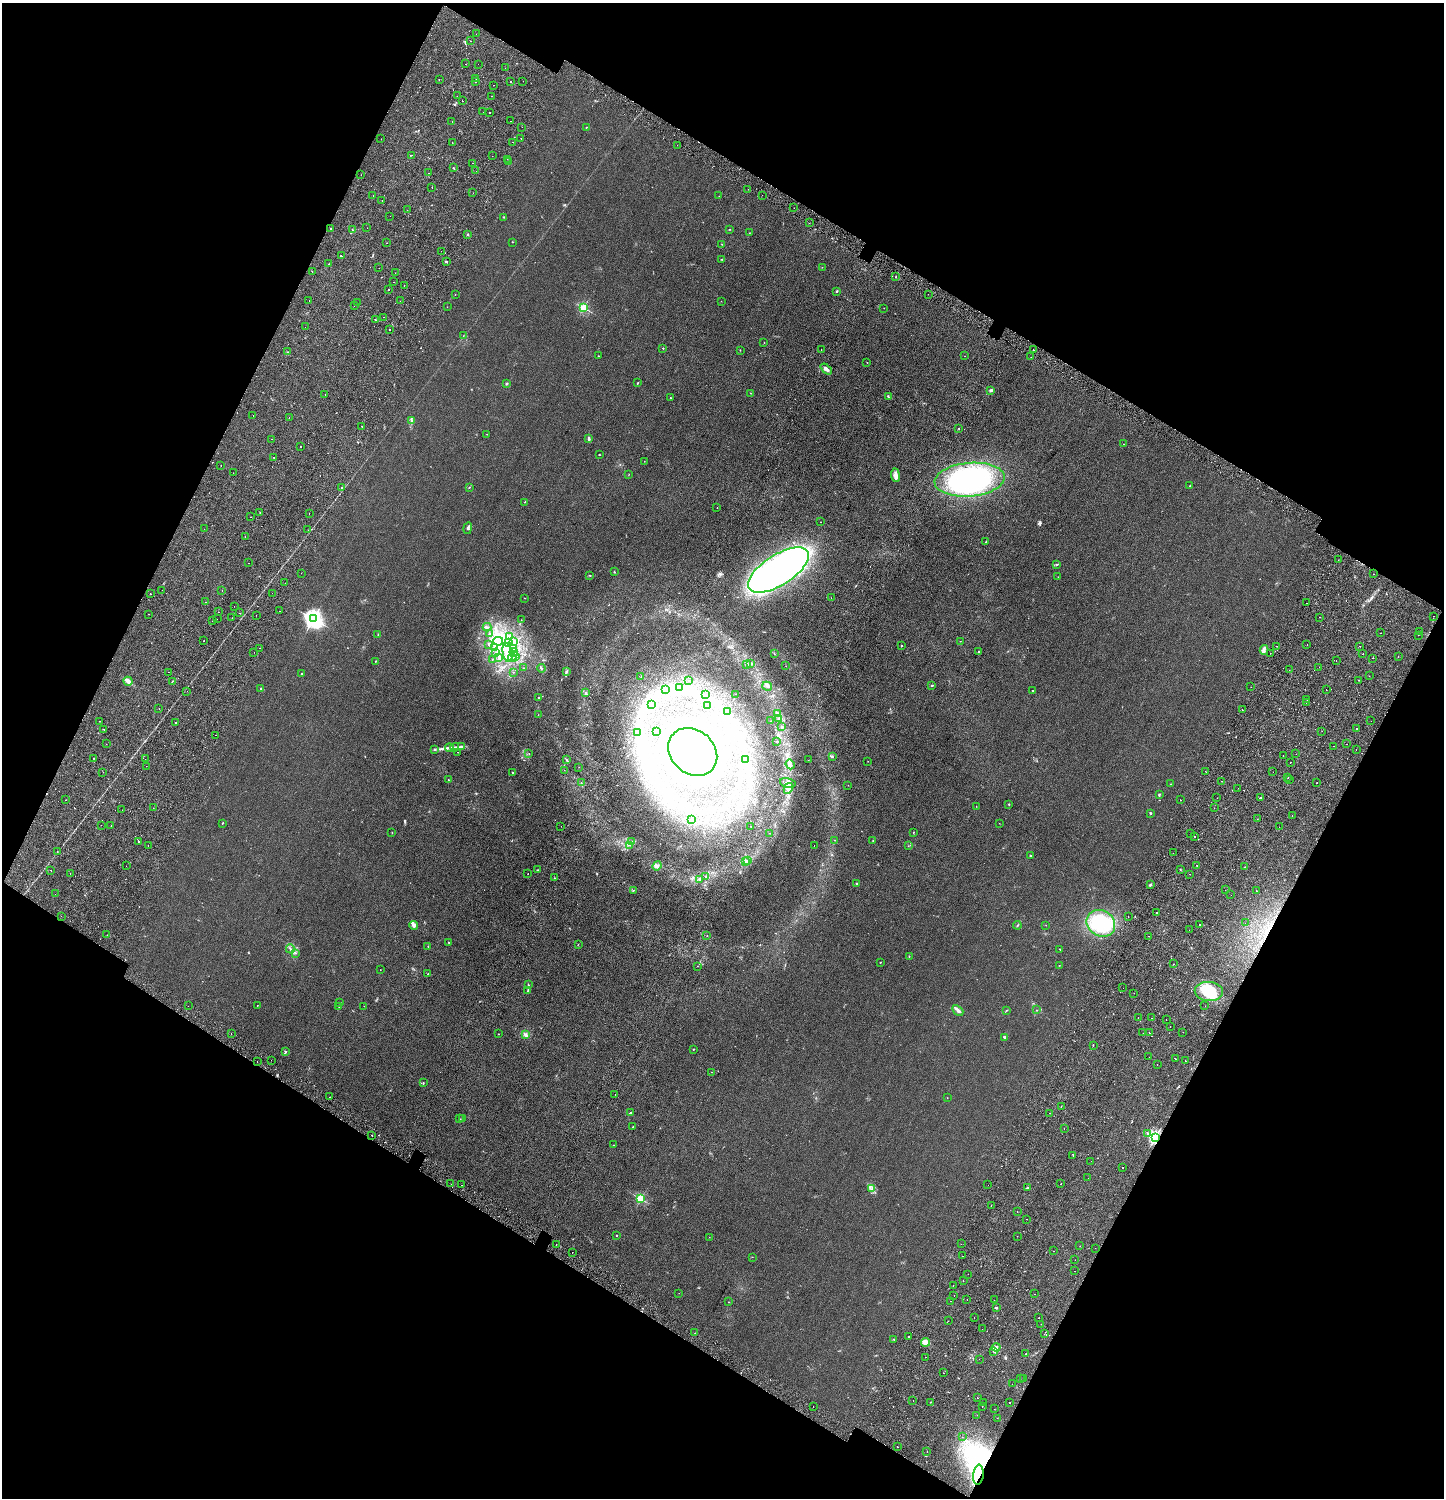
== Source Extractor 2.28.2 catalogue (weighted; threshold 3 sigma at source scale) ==
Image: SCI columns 382-6147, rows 94-6076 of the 6395 x 6169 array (HDU 1 of 3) = the unmasked area's bounding box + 8 px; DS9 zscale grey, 4 x 4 block average (1 PNG px = mean of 4 x 4 image px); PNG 1446 x 1500 px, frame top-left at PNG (2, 3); each listed source drawn as its Kron ellipse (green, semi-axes under 4 px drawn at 4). Shown black and unused: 46% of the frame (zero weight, under 2 of 4 exposures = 4% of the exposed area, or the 3 px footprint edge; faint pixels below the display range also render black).
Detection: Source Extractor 2.28.2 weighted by HDU 2 'WHT'. Background 0.0898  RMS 0.0089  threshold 0.0401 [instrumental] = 3 sigma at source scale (4.5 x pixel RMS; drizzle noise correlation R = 1.50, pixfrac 1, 0.05/0.05 arcsec/px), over >= 5 px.
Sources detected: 609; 4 too faint to see at this stretch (4 x 4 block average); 21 inside a brighter object's white glare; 55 cosmic-ray / hot-pixel residue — neither listed nor drawn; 9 coinciding with a brighter row at this scale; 7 inside a brighter listed object's ellipse — not listed separately; of the other 513, all 500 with FLUX_AUTO >= 0.746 (the completeness limit of this list) listed and drawn (13 fainter detections not listed), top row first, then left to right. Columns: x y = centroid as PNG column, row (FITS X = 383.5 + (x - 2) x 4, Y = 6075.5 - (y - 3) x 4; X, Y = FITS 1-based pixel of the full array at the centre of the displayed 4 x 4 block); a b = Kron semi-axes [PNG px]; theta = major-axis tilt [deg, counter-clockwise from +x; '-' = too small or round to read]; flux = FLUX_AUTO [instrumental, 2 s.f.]
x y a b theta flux
476 34 2 2 - 1.2
470 41 2 2 - 2
465 64 2 2 - 2.9
478 64 2 2 - 1.5
505 68 2 2 - 2.3
439 79 2 2 - 1.6
476 79 2 2 - 0.83
510 81 2 2 - 2.3
523 81 2 2 - 0.82
475 82 2 2 - 2.6
494 85 2 2 - 0.99
457 96 2 2 - 1.2
492 96 2 2 - 1.1
462 101 2 2 - 3.1
483 112 2 2 - 1
489 112 2 2 - 4.8
510 121 2 2 - 6.5
452 122 2 2 - 1.2
522 127 2 2 - 1.5
586 127 2 2 - 2.1
521 138 2 2 - 3.3
381 139 2 2 - 1.3
452 142 2 2 - 1.9
513 142 2 2 - 2.3
677 145 2 2 - 1.4
411 155 2 2 - 13
492 156 2 2 - 0.86
507 159 2 2 - 1.5
509 162 2 2 - 10
473 163 2 2 - 2.2
453 168 2 2 - 4.5
476 171 2 2 - 0.99
428 173 2 2 - 1.4
361 175 2 2 - 2.8
432 187 2 2 - 1.6
748 189 2 2 - 6.3
473 193 2 2 - 1.4
762 195 2 2 - 0.92
373 196 2 2 - 1.3
719 196 2 2 - 0.99
382 201 2 2 - 1.2
794 208 2 2 - 1.1
407 210 2 2 - 0.92
390 216 2 2 - 1.4
503 217 3 2 - 2
809 223 2 2 - 0.8
367 228 2 2 - 0.94
330 229 2 2 - 14
730 229 2 2 - 1.7
352 230 2 2 - 1.5
749 233 2 2 - 0.99
467 234 2 2 - 3.6
512 242 2 2 - 1.5
387 243 2 2 - 1.8
722 244 2 2 - 1.2
441 251 2 2 - 1.8
341 256 2 2 - 3.7
721 259 3 2 - 1.6
446 262 2 2 - 3.6
329 264 2 2 - 1.3
822 267 2 2 - 0.9
379 268 2 2 - 0.93
312 272 2 2 - 4.1
395 273 2 2 - 0.79
896 277 2 2 - 3.2
394 282 2 2 - 0.85
404 286 2 2 - 1.1
388 290 2 2 - 1.3
837 291 3 2 - 4.2
928 294 2 2 - 2.1
455 295 2 2 - 1.1
309 301 2 2 - 1.2
400 301 2 2 - 4.1
721 301 2 2 - 0.82
357 303 2 2 - 1.7
354 306 2 2 - 0.94
447 307 2 2 - 0.86
584 308 2 2 - 460
884 308 2 2 - 0.96
383 317 2 2 - 1.6
376 320 2 2 - 1.5
305 327 2 2 - 0.98
389 329 2 2 - 4.4
463 336 2 2 - 1
764 342 2 2 - 1.8
663 348 2 2 - 3.6
821 349 2 2 - 1.2
740 350 2 2 - 1.5
1033 350 2 2 - 2.1
288 352 2 2 - 4.2
599 356 2 2 - 1.8
965 356 2 2 - 1.1
1031 357 2 2 - 2.5
867 362 2 2 - 2
826 369 6 3 -41 17
507 383 2 2 - 6.5
637 383 2 2 - 3.1
991 390 2 2 - 53
750 393 2 2 - 1.3
325 394 2 2 - 1.4
888 397 4 2 - 3.1
670 398 2 2 - 6.2
253 416 2 2 - 1.2
289 417 2 2 - 1.1
412 421 2 2 - 3.8
362 426 2 2 - 2.3
959 429 2 2 - 2.3
487 434 2 2 - 0.9
589 438 4 2 - 9.9
271 439 2 2 - 1.1
1124 444 2 2 - 1.1
301 446 2 2 - 1.8
599 455 2 2 - 2.2
274 457 2 2 - 3.3
644 461 2 2 - 1.2
221 466 2 2 - 4.4
233 473 2 2 - 2.1
629 475 2 2 - 0.91
895 475 7 4 -82 26
970 480 35 17 5 710
1190 486 2 2 - 2.2
342 487 2 2 - 2.5
469 487 2 2 - 1.6
524 502 2 2 - 1.3
717 508 2 2 - 1.6
260 513 2 2 - 1
309 513 2 2 - 2
250 517 2 2 - 1.7
820 522 2 2 - 0.89
468 528 6 2 80 9.4
204 529 2 2 - 2.9
308 530 2 2 - 2.2
245 537 2 2 - 1.8
986 542 2 2 - 3.4
1338 560 2 2 - 2.7
249 563 2 2 - 2.9
1057 564 3 2 - 3.8
778 570 35 15 33 1700
614 572 2 2 - 10
301 573 2 2 - 3.5
1374 574 2 2 - 0.96
590 575 2 2 - 2.2
1058 577 2 2 - 1.1
285 583 2 2 - 1.2
162 590 2 2 - 6.5
222 591 2 2 - 4.3
272 593 2 2 - 9
150 594 2 2 - 1.8
525 598 2 2 - 1.2
831 598 2 2 - 0.99
206 602 2 2 - 2.9
1306 603 2 2 - 1.4
234 606 2 2 - 1.8
280 611 2 2 - 2.7
218 612 2 2 - 1.6
240 613 2 2 - 8.7
149 614 2 2 - 2.7
256 615 2 2 - 1.1
1434 616 2 2 - 2.1
1320 617 2 2 - 2.1
232 618 2 2 - 0.85
217 619 2 2 - 0.84
313 619 3 3 - 2500
521 620 2 2 - 1.7
212 621 2 2 - 0.84
487 627 4 2 - 7.9
1419 631 2 2 - 0.95
1380 633 2 2 - 2.1
489 634 2 2 - 2.2
378 635 2 2 - 1.9
1418 635 2 2 - 1
509 636 4 2 - 5.1
204 641 2 2 - 1.5
498 641 5 4 - 18
513 641 3 2 - 2.7
960 641 2 2 - 1.1
509 643 2 2 - 1.8
489 644 2 2 - 9
1307 644 2 2 - 1
901 646 2 2 - 2.3
1277 646 2 2 - 6.2
1360 646 2 2 - 2.4
260 648 2 2 - 1.2
495 648 2 2 - 4.3
513 648 3 3 - 9.1
1264 650 5 2 - 8.7
254 652 2 2 - 3
514 652 4 2 - 6.7
978 652 2 2 - 4.1
496 653 2 2 - 1.8
508 653 9 5 -80 38
1270 653 2 2 - 1.5
774 654 2 2 - 1.1
1363 654 2 2 - 2
515 656 3 2 - 5.4
1398 657 2 2 - 2.4
498 658 4 2 - 4.3
512 658 4 2 - 5.7
1372 658 2 2 - 1.3
492 659 2 2 - 1.8
1336 660 2 2 - 14
375 661 2 2 - 1.8
751 663 3 2 - 3.7
746 664 2 2 - 3.7
786 666 2 2 - 0.75
1319 667 2 2 - 0.87
523 668 2 2 - 0.93
541 668 4 2 - 5.2
1289 670 2 2 - 0.77
168 672 2 2 - 0.81
513 672 2 2 - 0.92
566 672 3 2 - 4.6
301 674 2 2 - 3.5
1369 676 2 2 - 0.92
641 677 2 2 - 2.6
689 680 2 2 - 1.5
1358 680 2 2 - 0.9
128 681 4 3 - 25
173 681 2 2 - 2.3
767 686 5 2 - 7.3
932 686 3 2 - 3
679 687 2 2 - 1.1
1251 687 2 2 - 1.1
260 689 2 2 - 4.7
665 690 2 2 - 1.5
1326 690 2 2 - 1
187 691 2 2 - 1.7
1033 691 2 2 - 4.5
586 692 2 2 - 2.2
735 694 2 2 - 1.6
705 695 2 2 - 1.4
539 698 2 2 - 3
1307 700 2 2 - 2
1306 702 2 2 - 0.79
651 704 2 2 - 1.3
708 706 2 2 - 0.8
159 709 2 2 - 0.82
1242 709 2 2 - 2.9
728 711 3 2 - 3.1
778 714 3 2 - 4.2
538 715 2 2 - 1.2
778 719 3 2 - 5.2
100 721 2 2 - 2.8
770 721 2 2 - 1.1
1371 721 2 2 - 1.1
176 723 2 2 - 11
782 727 3 2 - 3.7
1356 728 2 2 - 3.9
104 729 2 2 - 2.1
1322 731 2 2 - 1.2
656 732 2 2 - 1.3
637 733 2 2 - 2.1
215 735 2 2 - 1.6
776 741 2 2 - 1.2
106 744 2 2 - 1.5
1346 744 2 2 - 2.3
461 746 3 2 - 4
1334 746 2 2 - 1.6
455 747 4 2 - 8.1
449 748 4 2 - 8.7
434 749 2 2 - 2.3
1356 750 2 2 - 2.5
458 752 2 2 - 2
693 752 27 22 -42 2100
529 753 2 2 - 1.8
1296 754 2 2 - 1.2
1283 755 2 2 - 1
833 757 2 2 - 2.7
93 758 2 2 - 4.8
145 759 2 2 - 2
746 759 2 2 - 2.6
567 760 2 2 - 1.6
808 760 2 2 - 0.97
868 761 2 2 - 0.89
1290 762 2 2 - 2.3
790 764 5 3 - 12
146 766 2 2 - 0.98
579 767 2 2 - 0.76
564 770 2 2 - 0.81
103 772 2 2 - 2.4
512 772 2 2 - 4.1
1206 772 2 2 - 1.1
1273 772 2 2 - 2.3
1288 777 2 2 - 4
448 779 2 2 - 1.4
1289 780 2 2 - 1.2
1221 781 2 2 - 6.1
581 783 2 2 - 1.4
788 783 8 4 -14 23
1317 783 2 2 - 6.4
1171 784 2 2 - 1.1
848 785 2 2 - 0.84
788 788 5 4 - 22
1238 788 2 2 - 1.9
1159 794 3 2 - 3.4
1261 797 4 2 - 4.3
1217 798 2 2 - 3.2
66 800 2 2 - 2
1180 800 2 2 - 1.1
1009 804 2 2 - 5.9
976 807 2 2 - 0.85
153 808 2 2 - 1
1214 808 2 2 - 2.1
122 810 2 2 - 1.1
1150 813 2 2 - 7
1292 816 2 2 - 2.2
1257 819 2 2 - 4.8
692 820 2 2 - 0.92
222 823 2 2 - 2.3
999 823 2 2 - 0.88
101 825 2 2 - 0.99
111 825 2 2 - 2.3
561 826 2 2 - 1.1
751 826 2 2 - 3.4
1279 827 2 2 - 1.2
392 832 2 2 - 1.8
913 832 2 2 - 2.7
769 833 2 2 - 0.91
1190 834 2 2 - 9.3
1194 836 2 2 - 2.5
835 840 2 2 - 2
873 840 2 2 - 1.1
138 841 2 2 - 8.7
631 841 2 2 - 3.4
629 845 2 2 - 2.2
148 846 2 2 - 1
814 846 2 2 - 2
908 846 2 2 - 1.3
57 852 2 2 - 1.6
1173 853 2 2 - 1.6
1030 855 2 2 - 2.8
747 860 2 2 - 3.4
746 862 3 2 - 4
1196 865 2 2 - 3
126 866 2 2 - 0.75
657 866 5 2 - 9.1
1245 867 2 2 - 1.5
1180 869 2 2 - 2.2
51 870 2 2 - 4.7
538 870 2 2 - 1.7
70 873 2 2 - 5
528 874 2 2 - 1.7
1190 874 2 2 - 4.3
706 876 2 2 - 3.1
554 878 2 2 - 1.1
700 879 2 2 - 3.8
857 883 2 2 - 2.4
1150 885 3 2 - 6.2
1225 890 2 2 - 0.93
633 891 3 2 - 2.2
1256 891 2 2 - 2.1
55 894 2 2 - 0.89
1231 895 2 2 - 2.5
1156 912 2 2 - 3.5
61 916 2 2 - 1.4
1128 917 2 2 - 1.9
1101 923 15 12 -32 290
1245 923 2 2 - 2.3
1200 924 2 2 - 7.2
414 925 4 3 - 10
1017 925 4 2 - 3.4
1046 925 2 2 - 1.1
1189 930 2 2 - 1.2
107 935 2 2 - 1.1
707 936 2 2 - 1.5
1149 936 2 2 - 2.7
448 942 2 2 - 5.3
578 944 2 2 - 1.1
428 946 2 2 - 2.2
290 949 4 2 - 6.3
1060 949 2 2 - 2.3
296 953 2 2 - 2.5
909 956 2 2 - 2.3
880 963 2 2 - 1.9
1174 964 2 2 - 3.9
1059 965 2 2 - 1.1
697 966 2 2 - 1.1
380 970 2 2 - 0.97
428 974 2 2 - 3.4
528 985 3 2 - 4.1
1123 988 2 2 - 1.4
527 991 2 2 - 1.6
1209 992 14 9 -3 140
1134 993 2 2 - 2.1
339 1003 2 2 - 1.1
257 1005 2 2 - 0.91
188 1006 2 2 - 1.6
364 1006 2 2 - 1.2
1205 1006 2 2 - 0.9
339 1007 2 2 - 1.4
958 1010 6 3 -44 14
1006 1010 2 2 - 2.2
1037 1010 2 2 - 1.6
1138 1017 2 2 - 0.99
1152 1018 2 2 - 1.2
1166 1020 2 2 - 3.4
1170 1026 2 2 - 2.8
1183 1032 2 2 - 0.84
1143 1033 2 2 - 1.2
1149 1033 2 2 - 2.8
231 1034 2 2 - 3
498 1034 2 2 - 1.7
526 1035 4 4 - 12
1005 1037 3 2 - 9.1
1093 1045 2 2 - 1.6
693 1049 2 2 - 2.6
285 1052 3 2 - 4.3
1149 1057 2 2 - 0.81
1175 1059 2 2 - 4.2
271 1060 2 2 - 3.2
257 1061 2 2 - 2.4
1185 1061 2 2 - 2.3
1157 1064 2 2 - 1.6
711 1072 2 2 - 1.7
423 1082 3 2 - 2
615 1094 2 2 - 0.86
329 1097 2 2 - 1
947 1098 2 2 - 0.9
1061 1107 2 2 - 3.7
630 1113 3 2 - 6.2
1049 1113 2 2 - 1.8
459 1119 2 2 - 1.2
463 1119 2 2 - 1.8
633 1127 2 2 - 2.6
1064 1129 2 2 - 5.2
1147 1134 2 2 - 2.2
372 1135 2 2 - 16
1155 1137 2 2 - 1200
613 1145 2 2 - 2.1
1073 1155 2 2 - 4.3
1091 1161 2 2 - 6
1123 1168 2 2 - 3.6
1088 1178 2 2 - 2.1
451 1184 2 2 - 2.3
1061 1184 2 2 - 1.2
462 1185 2 2 - 2.5
988 1185 2 2 - 9
1027 1188 2 2 - 3.8
872 1189 2 2 - 3.3
641 1199 2 2 - 380
991 1205 2 2 - 3.3
1017 1212 2 2 - 2
1027 1219 2 2 - 1.1
617 1235 2 2 - 3.7
1017 1236 2 2 - 1.3
709 1237 2 2 - 0.99
556 1244 2 2 - 1.4
961 1244 2 2 - 3
1080 1246 2 2 - 1.1
1095 1248 2 2 - 1
1054 1251 2 2 - 1.5
572 1253 2 2 - 0.85
962 1256 2 2 - 1.6
752 1257 2 2 - 0.91
1075 1260 2 2 - 1.3
1075 1271 2 2 - 3
968 1274 2 2 - 0.77
963 1281 2 2 - 1.4
953 1285 2 2 - 4.9
679 1293 2 2 - 0.78
1035 1294 2 2 - 3.9
954 1295 2 2 - 1.7
967 1300 2 2 - 0.8
994 1300 2 2 - 1.2
951 1301 2 2 - 1.4
728 1302 2 2 - 1.7
996 1307 2 2 - 4.1
974 1318 2 2 - 2.4
1038 1318 2 2 - 1.5
948 1321 2 2 - 0.93
1041 1324 2 2 - 1
982 1329 2 2 - 0.93
695 1333 2 2 - 1.8
1044 1334 2 2 - 8.9
908 1337 2 2 - 2
894 1339 2 2 - 1.5
926 1342 4 3 - 14
996 1347 4 2 - 6.2
994 1352 2 2 - 2.6
1026 1354 2 2 - 2.3
925 1357 2 2 - 1.3
979 1359 2 2 - 4.1
943 1373 2 2 - 1.5
1020 1379 2 2 - 1.2
1024 1379 2 2 - 7.7
1012 1384 2 2 - 1.3
977 1398 2 2 - 1.4
913 1400 2 2 - 1.4
930 1402 2 2 - 1.6
983 1402 2 2 - 0.9
1009 1403 2 2 - 5.8
813 1407 2 2 - 0.81
982 1407 2 2 - 2.7
994 1409 2 2 - 3.1
977 1415 2 2 - 1.1
997 1418 2 2 - 1.2
962 1437 2 2 - 2
897 1446 2 2 - 1.9
927 1452 2 2 - 1.5
978 1475 10 5 84 76
Overlapping masked pixels (flux is a lower limit): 2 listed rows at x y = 1155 1137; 978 1475
Diffuse or blended objects may show on this block-average render without a row.